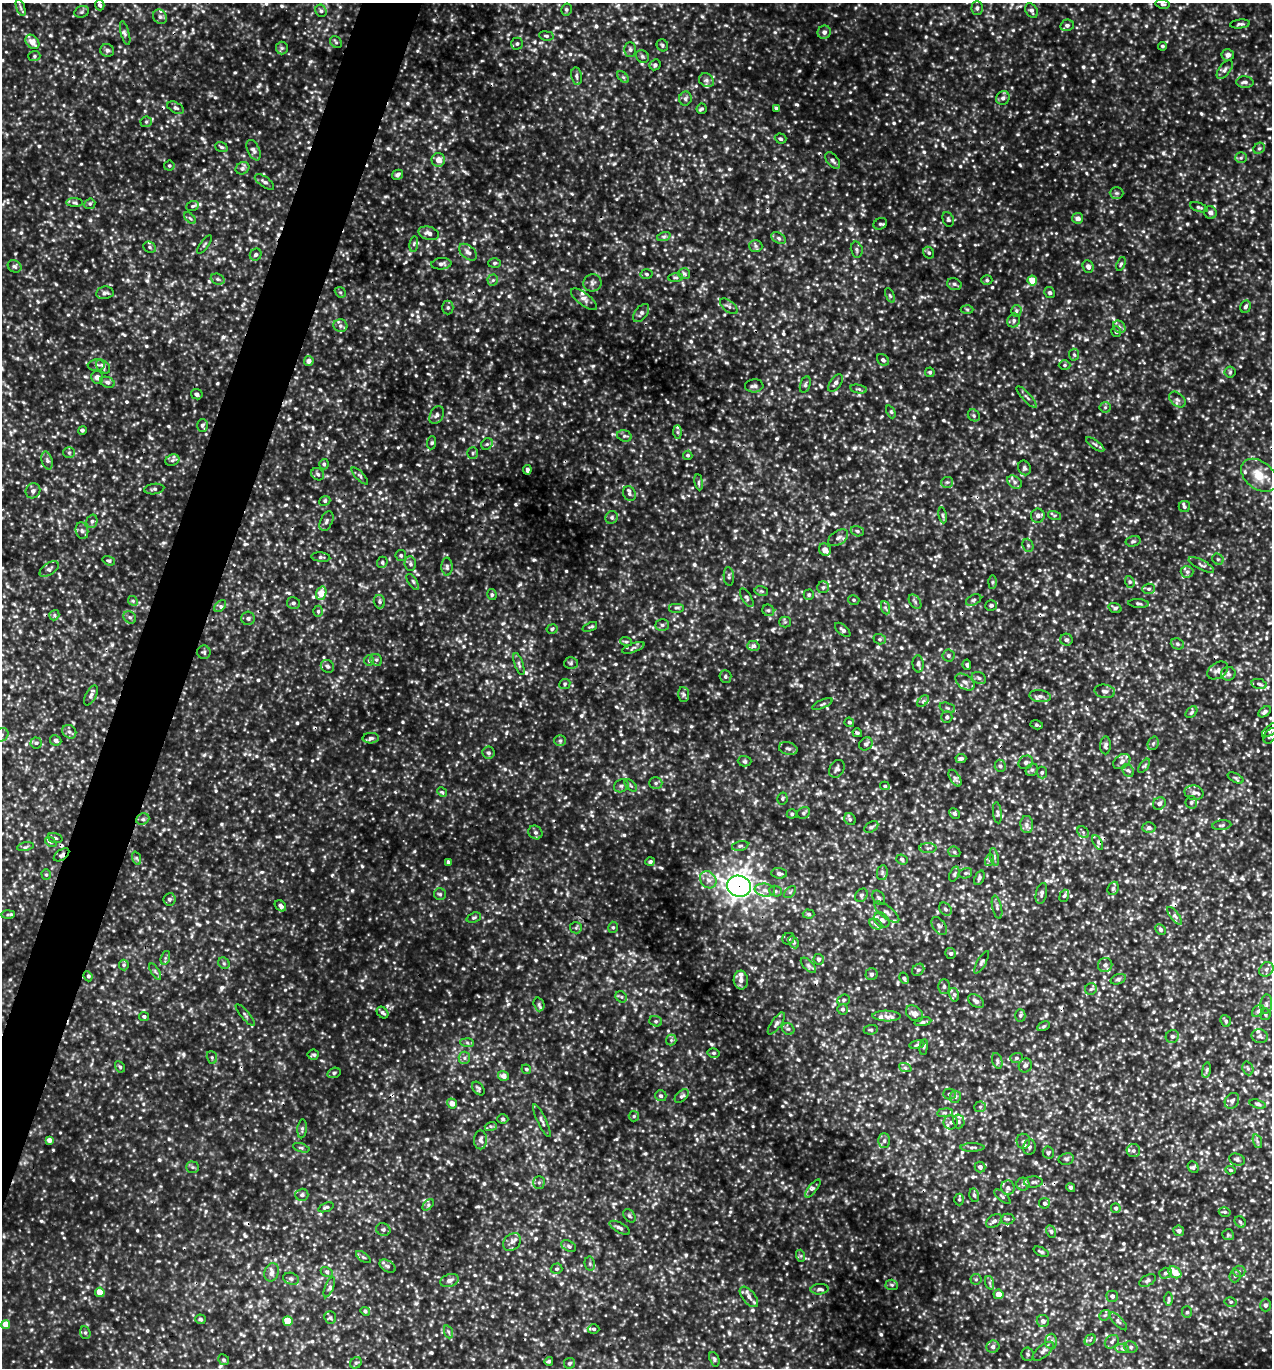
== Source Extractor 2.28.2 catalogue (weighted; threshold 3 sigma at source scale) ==
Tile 7 of 4 x 4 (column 3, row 2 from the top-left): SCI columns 2833-4102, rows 2761-4126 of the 5508 x 5496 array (HDU 1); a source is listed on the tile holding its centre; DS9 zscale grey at full resolution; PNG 1274 x 1370 px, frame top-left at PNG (2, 3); each listed source drawn as its Kron ellipse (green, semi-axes under 4 px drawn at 4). Shown black and unused: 4% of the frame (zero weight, under 3 of 5 exposures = <1% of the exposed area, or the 3 px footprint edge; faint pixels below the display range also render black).
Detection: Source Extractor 2.28.2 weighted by HDU 2 'WHT'; one run over the whole footprint, this tile lists its part. Background 0.201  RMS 0.047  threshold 0.212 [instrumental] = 3 sigma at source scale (4.5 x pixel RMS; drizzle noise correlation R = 1.50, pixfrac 1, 0.05/0.05 arcsec/px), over >= 5 px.
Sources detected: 1186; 7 cosmic-ray / hot-pixel residue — neither listed nor drawn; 13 inside a brighter listed object's ellipse — not listed separately; of the other 1166, all 500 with FLUX_AUTO >= 8.01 (the completeness limit of this list) listed and drawn (666 fainter detections not listed), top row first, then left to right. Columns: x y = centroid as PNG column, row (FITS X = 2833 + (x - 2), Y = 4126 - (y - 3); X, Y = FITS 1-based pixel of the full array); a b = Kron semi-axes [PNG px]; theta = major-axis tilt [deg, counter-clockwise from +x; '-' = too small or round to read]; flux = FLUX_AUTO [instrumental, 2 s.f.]
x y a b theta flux
1163 4 7 4 -7 10
100 5 5 4 - 11
21 8 9 3 -71 9.9
977 8 7 5 89 10
566 9 6 5 - 8.5
321 11 6 5 - 12
1032 11 8 5 -58 14
82 12 7 5 21 9.9
160 17 7 6 - 15
1240 24 10 4 6 12
1067 25 7 5 14 13
824 32 7 6 - 18
125 33 12 3 -75 12
546 36 7 5 -8 10
32 42 8 6 -49 48
336 42 6 5 - 9.1
517 44 6 6 - 11
662 45 6 5 - 8.7
1162 46 4 4 - 8.7
282 48 6 6 - 11
107 50 7 6 - 14
630 50 7 5 -89 12
1228 55 6 5 - 21
34 56 6 5 - 8.9
642 56 7 6 - 11
655 65 6 5 - 9.4
1225 70 11 5 52 17
577 76 9 5 -78 13
623 77 7 4 -44 8.1
706 80 8 6 -31 15
1245 82 8 5 -5 16
685 98 7 6 - 13
1003 98 7 6 - 17
176 108 9 5 -27 13
776 108 4 3 - 8.5
702 109 5 5 - 8.2
146 122 6 5 - 8.4
781 138 6 5 - 9.3
221 147 6 4 -20 9
1259 148 6 5 - 9.8
254 150 11 6 -65 18
1241 158 6 5 - 9.3
438 160 7 6 - 41
833 160 9 5 -51 16
169 166 5 5 - 8.1
242 168 7 6 - 15
398 175 6 4 30 14
264 182 11 5 -35 16
1117 193 7 6 - 12
75 203 8 4 -1 9.8
90 204 6 5 - 8.4
192 206 6 5 - 8.4
1199 207 9 4 -18 9.8
1210 212 6 6 - 18
190 218 7 4 -44 8.1
1078 218 5 5 - 26
948 219 8 5 -70 9.2
880 224 7 5 28 10
429 233 10 6 -16 25
664 236 7 4 19 11
779 238 8 5 -28 13
204 244 11 3 54 8.2
414 244 8 4 82 9.7
756 246 7 6 - 12
150 247 6 5 - 10
857 250 8 6 -78 12
468 252 10 6 -40 22
929 253 6 5 - 9.7
256 255 6 5 - 12
495 263 6 5 - 9
441 264 10 5 5 18
1121 264 7 4 68 8.3
15 266 7 6 - 12
1088 266 6 5 - 20
647 274 6 5 - 9.4
684 274 6 5 - 9.2
676 277 7 4 4 8.6
218 279 7 5 -21 12
493 280 5 5 - 8.4
987 280 5 5 - 8.6
1032 281 5 4 - 76
592 283 9 8 - 18
954 284 7 5 -17 10
340 292 6 4 -43 8.4
1050 292 6 5 - 10
105 293 8 6 10 15
890 295 8 4 -65 8.9
584 299 15 6 -37 24
729 306 10 5 -39 13
1245 307 6 5 - 13
448 308 7 5 90 10
967 309 6 4 -2 8.4
1016 311 6 5 - 9.7
641 313 10 6 52 17
1014 320 7 6 - 12
340 326 7 6 - 14
1119 327 7 5 -46 15
1116 332 5 5 - 9.2
1074 355 6 5 - 8.3
883 360 7 5 -44 12
309 361 5 5 - 26
96 365 8 5 3 12
1065 365 6 4 0 8.2
103 366 8 5 -45 15
930 372 5 4 - 8.8
1230 372 6 5 - 8.1
97 377 6 6 - 22
107 382 7 5 -23 15
835 383 10 5 52 16
805 385 9 5 74 11
754 386 9 6 5 15
859 389 8 4 -11 9.3
197 394 6 5 - 14
1027 397 14 3 -48 12
1177 400 9 6 -42 16
1105 407 5 5 - 8.3
891 412 7 4 -65 9.9
437 415 9 6 64 15
974 415 6 5 - 9.7
202 425 6 5 - 12
82 430 4 4 - 9.2
677 432 7 4 -89 11
624 436 7 5 -17 12
431 443 7 4 85 8.4
487 444 6 5 - 9.3
1095 444 11 4 -36 13
69 453 6 5 - 9.3
473 453 6 5 - 8.2
688 455 4 4 - 8.7
47 460 9 5 -74 16
172 460 7 5 21 11
324 464 5 4 - 9.2
1024 468 7 6 - 12
527 470 5 3 - 12
318 474 7 5 -38 12
1259 475 20 13 -38 110
360 476 11 4 -46 10
699 482 8 4 -82 9
947 482 6 5 - 9.3
1015 482 8 5 -38 16
154 489 10 5 8 12
33 491 8 7 - 20
629 494 7 6 - 13
325 501 6 4 23 8.5
1184 507 6 5 - 9.1
943 515 8 4 -81 8.5
1054 515 7 4 -18 8.1
1038 516 7 7 - 20
612 517 6 6 - 11
92 521 7 5 75 13
326 521 10 6 65 15
82 531 8 6 -74 15
857 531 6 5 - 10
838 538 11 7 33 20
1133 541 7 5 14 9.3
1028 545 7 5 -68 9.6
825 550 6 5 - 34
401 555 5 5 - 9.3
321 557 9 4 -6 12
1218 559 6 5 - 8.4
109 561 6 4 -18 9.5
382 562 6 5 - 8.8
410 564 7 5 -86 13
1201 565 14 5 -27 15
447 567 9 5 -88 13
49 569 11 6 34 16
1187 572 6 6 - 13
729 577 9 5 -84 11
413 582 9 3 -56 9.6
992 582 6 4 89 8
1130 582 6 4 -70 8.2
823 587 6 6 - 9.6
1149 589 6 5 - 10
761 591 7 5 -12 8
321 593 7 5 70 83
492 595 5 4 - 8.8
809 595 5 5 - 8.6
747 598 10 4 -59 11
854 600 6 4 -16 8.3
974 600 8 5 27 10
133 601 5 4 - 8.1
379 602 7 5 -74 12
915 602 8 5 -54 11
293 603 6 6 - 12
1139 603 10 3 -4 9.3
991 605 6 5 - 11
220 606 7 4 45 13
677 608 8 5 0 10
886 608 7 4 -70 9.4
1115 608 7 5 -20 10
768 610 6 5 - 9.1
318 611 5 4 - 8.2
54 615 5 4 - 8.8
130 617 7 5 -42 10
248 618 6 6 - 13
785 622 5 5 - 8.2
662 625 6 5 - 12
590 627 8 4 22 8.1
552 629 5 5 - 8.4
843 630 9 5 -41 13
880 639 6 5 - 8.5
1066 640 6 6 - 12
626 641 6 4 -20 8.5
1177 644 7 5 -21 10
753 646 6 5 - 14
633 648 12 4 21 14
204 652 7 6 - 9.9
948 656 6 6 - 12
369 660 5 5 - 8.6
376 660 6 5 - 11
571 663 7 6 - 9.1
519 664 12 4 -71 14
918 664 8 5 -85 14
967 665 5 4 - 9.1
327 666 7 6 - 13
1218 670 11 7 34 21
1228 674 7 6 - 13
725 676 6 6 - 9.9
979 678 7 5 -29 12
965 682 11 7 -37 24
565 684 6 5 - 8.2
1259 684 8 5 -11 11
1105 691 10 6 -10 19
684 694 7 5 -88 11
91 695 11 5 63 15
1040 696 11 6 -5 20
923 701 7 4 45 11
822 704 11 3 23 8.4
947 708 8 5 -20 11
1191 712 7 4 43 8.6
1265 712 7 4 36 15
947 717 5 5 - 12
849 722 5 4 - 8.1
1036 725 6 4 -16 8.7
1271 730 10 5 38 13
69 732 7 6 - 16
857 733 5 4 - 8.6
2 735 7 6 - 15
1270 736 8 5 58 10
371 738 8 5 3 13
56 740 6 5 - 17
560 740 6 5 - 11
36 743 5 5 - 10
1153 743 7 5 68 9.2
866 744 7 6 - 16
1106 745 9 5 88 13
788 749 9 6 -15 15
488 753 6 6 - 13
961 758 5 4 - 11
745 761 7 5 -2 11
1122 761 9 6 35 21
1026 762 7 6 - 16
1000 766 6 5 - 11
1144 766 8 4 53 8.3
837 769 9 7 60 15
1032 770 7 5 41 10
1128 770 7 5 -51 10
1042 772 6 5 - 9.3
955 778 9 5 -57 14
1236 778 8 4 -28 8.7
656 783 6 5 - 12
631 785 7 4 -44 10
621 786 7 6 - 14
885 786 5 4 - 8.2
442 792 5 4 - 8.3
1194 793 9 7 -12 22
782 798 6 5 - 8.2
1191 802 6 5 - 9.8
1159 803 7 6 - 19
803 813 7 5 36 8.9
997 813 10 4 -83 11
792 814 5 4 - 8.2
954 814 6 4 -45 11
143 819 7 5 22 12
850 819 6 5 - 9.5
1027 825 8 6 -89 19
1222 825 9 4 7 11
871 827 8 5 35 10
1149 828 6 5 - 14
535 832 7 6 - 13
1083 832 6 5 - 10
55 838 7 4 -15 9.5
51 842 6 4 -36 9.3
1098 843 8 3 -61 11
740 846 8 5 14 11
26 847 8 4 10 11
928 848 8 5 1 14
954 852 6 5 - 9
61 855 9 5 35 14
994 857 9 3 -77 9.7
136 858 7 4 -70 8.5
902 859 6 5 - 11
990 860 6 4 72 8.2
448 862 4 3 - 11
650 862 5 4 - 10
779 873 8 5 -5 13
882 873 8 5 81 12
966 873 7 5 15 10
954 874 8 4 69 8.9
46 875 5 4 - 8.3
979 878 7 4 67 9.6
708 880 9 7 -51 28
739 886 12 10 -19 3400
1113 888 7 5 67 10
765 890 10 6 -8 25
776 891 6 5 - 10
790 892 7 4 46 8.9
1041 893 11 5 78 14
440 894 6 6 - 10
861 895 7 5 52 10
1064 896 6 4 69 8.5
879 898 8 5 -57 12
169 899 6 6 - 12
280 906 6 5 - 15
997 907 12 4 -77 14
945 909 7 5 -47 13
887 912 15 6 -38 21
809 914 6 4 -3 8.3
8 915 7 4 1 9.8
1175 916 11 4 -52 14
474 918 7 5 20 9.1
882 920 9 6 -41 18
876 924 7 5 -28 12
939 926 10 6 -55 16
613 927 6 4 76 8.3
576 928 6 5 - 9
1160 929 6 5 - 12
788 939 6 5 - 10
794 942 6 4 -62 8.3
951 953 5 5 - 11
165 958 7 4 72 9.7
819 959 5 5 - 12
982 962 13 4 61 13
224 963 6 5 - 9
124 965 5 5 - 8.2
808 965 9 5 -46 13
1105 965 7 7 - 18
1266 969 8 6 46 17
918 970 7 5 42 12
155 971 9 4 -59 10
871 974 6 6 - 12
88 976 5 4 - 8
904 978 6 4 -63 11
1118 979 8 5 20 9.4
741 980 9 7 -86 27
944 986 7 5 90 11
1091 989 6 5 - 11
954 995 7 5 -75 12
621 997 6 5 - 8.4
844 1000 6 5 - 9.1
976 1001 9 6 -35 20
539 1004 7 5 -72 9.4
1266 1004 10 6 84 15
842 1009 5 5 - 12
1258 1011 7 5 46 11
382 1012 6 5 - 11
914 1013 9 7 -39 28
1266 1014 6 5 - 8.5
245 1015 14 3 -49 9.5
887 1016 14 5 -1 27
1020 1016 6 5 - 10
144 1017 5 4 - 9.5
656 1021 6 5 - 9.7
1226 1021 6 5 - 10
923 1022 8 4 11 12
776 1023 13 5 55 17
1044 1026 6 4 28 8.2
788 1029 6 5 - 11
871 1030 7 5 7 9
1172 1036 7 6 - 15
1260 1036 8 7 - 15
671 1040 5 5 - 9.6
467 1043 7 4 -2 9.2
917 1045 8 4 9 8.1
924 1047 8 4 82 8.2
713 1053 6 4 -15 9.1
313 1055 6 5 - 9.5
212 1057 6 5 - 8.3
464 1058 6 5 - 12
1016 1058 6 5 - 11
997 1061 8 5 -71 11
1025 1065 7 6 - 14
120 1067 6 4 -59 8.4
905 1067 6 4 -21 8.9
1248 1068 7 5 -69 9.5
526 1069 5 4 - 8.4
1206 1070 8 4 81 9.6
334 1073 7 5 16 10
504 1076 5 5 - 25
478 1088 8 5 -52 9
949 1094 6 5 - 10
661 1096 6 5 - 12
682 1096 8 5 46 11
955 1097 6 5 - 12
1232 1101 8 6 56 17
452 1103 5 5 - 39
1258 1104 8 4 -16 12
980 1107 5 5 - 9.1
945 1113 8 4 8 9.5
634 1116 5 5 - 8.7
503 1119 5 4 - 9
542 1121 18 4 -65 17
959 1121 7 5 -77 11
951 1122 7 7 - 16
491 1126 6 4 16 9
302 1129 9 4 85 10
49 1140 4 4 - 23
481 1140 9 6 89 20
884 1141 7 5 -90 13
1023 1141 7 7 - 15
1257 1141 7 4 -72 9.6
972 1147 12 4 1 12
1029 1147 8 6 81 15
301 1148 8 4 -19 8.2
1133 1151 6 6 - 14
1048 1152 6 5 - 9.6
1066 1159 8 6 11 11
1237 1160 8 6 -22 12
192 1167 6 5 - 10
980 1167 5 5 - 19
1193 1167 6 5 - 9.5
1230 1170 5 4 - 8.3
539 1182 6 5 - 9.2
1033 1182 9 5 2 13
1023 1184 6 6 - 14
1071 1187 4 4 - 9.2
813 1188 11 4 52 14
1008 1188 7 7 - 17
302 1195 6 6 - 13
974 1195 7 5 -79 9.7
1002 1197 10 4 -41 10
959 1199 6 5 - 9.3
1044 1203 5 5 - 12
428 1205 7 4 46 8.4
326 1207 8 4 21 9.6
1116 1208 5 4 - 13
1225 1212 6 4 -15 8.4
629 1216 7 5 -50 11
1007 1219 7 5 0 9.1
994 1221 9 5 37 15
1240 1222 6 5 - 9.6
620 1228 11 5 -30 15
383 1229 7 6 - 12
1179 1231 5 5 - 19
1051 1232 7 4 -63 9.4
1228 1235 6 5 - 8.4
512 1242 10 7 44 22
569 1246 8 5 -28 11
1041 1252 8 3 -23 9.7
801 1256 6 4 -72 8.1
363 1257 8 4 -35 9.7
590 1264 7 5 -78 10
387 1266 9 5 -33 14
557 1269 6 5 - 9.3
1239 1271 6 5 - 12
272 1272 9 7 70 20
327 1272 6 4 -28 11
1175 1272 7 5 -35 67
1165 1273 6 5 - 12
1235 1276 6 5 - 11
291 1279 8 5 -18 13
976 1279 5 5 - 8.3
449 1280 9 6 19 22
1147 1281 9 5 28 13
990 1283 7 4 -71 9
892 1285 6 5 - 8.9
329 1287 11 4 68 14
819 1289 9 5 3 14
100 1292 5 4 - 78
998 1294 5 5 - 42
1112 1296 5 5 - 18
749 1297 12 6 -50 26
1169 1299 7 4 90 9
1231 1302 6 4 -13 8.3
1265 1305 6 5 - 13
365 1311 5 4 - 8.4
1187 1312 6 5 - 9.9
1105 1315 6 4 41 9.1
330 1318 6 5 - 10
200 1319 5 5 - 9.6
288 1321 5 5 - 130
1043 1321 6 6 - 20
1118 1321 12 4 -46 15
6 1324 4 4 - 60
594 1329 6 4 -2 11
449 1332 7 4 -70 9.3
85 1333 6 5 - 8.4
1090 1340 6 5 - 9.7
1051 1341 7 6 - 17
1112 1342 7 6 - 14
993 1347 6 6 - 18
1131 1347 7 5 -23 13
1122 1348 7 4 -3 11
1043 1351 13 6 40 22
1028 1354 7 6 - 11
714 1359 7 4 -68 9.6
224 1360 6 5 - 8.4
549 1361 4 3 - 8.3
356 1363 6 5 - 8.4
569 1363 5 5 - 9.5
Overlapping masked pixels (flux is a lower limit): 2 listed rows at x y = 61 855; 739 886
Isophote crosses this tile's border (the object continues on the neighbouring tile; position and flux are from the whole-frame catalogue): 4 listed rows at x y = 1032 11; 1271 730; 2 735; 1270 736
Unlisted compact peaks at least as high as the median listed source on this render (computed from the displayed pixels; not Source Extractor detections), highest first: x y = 1002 148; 728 989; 223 337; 222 987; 854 448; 927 1348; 352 890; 1069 576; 332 875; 851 229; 754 1107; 508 1004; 951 57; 327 400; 79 601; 45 489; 726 362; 289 593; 585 381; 707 755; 940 1245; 500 64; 163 479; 353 1110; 870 240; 536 960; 623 742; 409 254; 1180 228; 565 797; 1099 414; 50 35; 702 16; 650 1267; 368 296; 464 219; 417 51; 499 195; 73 1180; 939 556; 310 61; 896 256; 749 68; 1127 881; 566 1072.